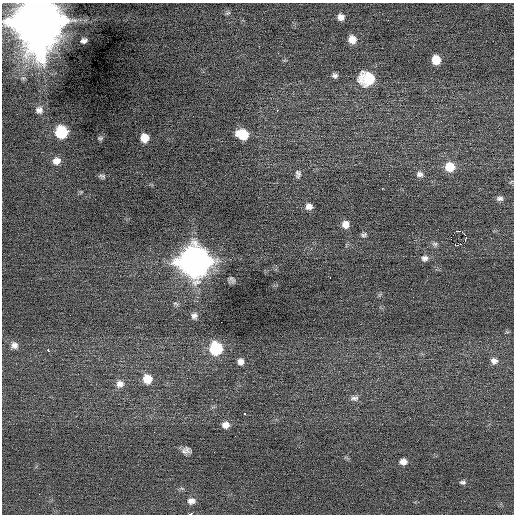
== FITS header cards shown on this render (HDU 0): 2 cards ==
NAXIS1  =                  512 / Axis length
NAXIS2  =                  512 / Axis length

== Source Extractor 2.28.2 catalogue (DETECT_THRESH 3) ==
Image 512 x 512 px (HDU 0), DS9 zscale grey, 1 PNG px = 1 image px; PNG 516 x 516 px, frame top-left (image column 1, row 512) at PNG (2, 3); no overlay
Background -0.00483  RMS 0.73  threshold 2.2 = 3 sigma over >= 5 px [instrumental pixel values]
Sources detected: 53; all 53 listed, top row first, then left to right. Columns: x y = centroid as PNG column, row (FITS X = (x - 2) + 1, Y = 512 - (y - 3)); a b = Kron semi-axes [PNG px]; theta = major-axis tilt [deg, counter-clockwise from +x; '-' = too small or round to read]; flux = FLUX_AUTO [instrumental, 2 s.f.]
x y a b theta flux
228 13 7 4 26 74
341 17 7 7 - 290
38 21 16 15 - 390000
352 39 9 8 - 470
84 41 6 4 18 160
436 60 8 7 - 800
335 75 7 6 - 150
368 79 16 13 -4 1700
39 110 10 9 - 260
277 110 4 3 - 38
441 121 2 2 - 32
61 132 9 8 - 2900
243 134 11 8 -21 1300
100 138 7 4 0 73
144 138 7 7 - 620
56 161 9 8 - 350
450 167 10 9 - 1000
298 174 11 7 88 160
420 174 9 7 -3 190
102 176 9 5 -6 100
382 188 2 2 - 160
500 198 8 6 0 150
309 206 8 7 - 270
345 224 8 8 - 370
458 231 4 2 - 5000
364 235 8 5 9 110
465 235 3 2 - 240
451 239 2 2 - 130
465 240 4 2 - 74
435 244 8 6 -14 120
455 244 3 2 - 130
461 244 5 2 - 180
425 258 8 7 - 190
194 261 13 13 - 64000
330 278 3 2 - 200
232 279 8 5 -37 130
194 316 8 8 - 220
221 322 2 2 - 160
14 345 10 9 - 270
216 348 9 9 - 3100
48 351 3 3 - 190
240 361 7 7 - 260
494 361 10 8 -24 270
147 379 9 9 - 800
120 384 10 10 - 330
354 398 11 7 4 190
245 414 3 3 - 130
225 425 8 7 - 330
186 450 10 8 7 250
403 462 7 6 - 280
463 482 8 5 -5 110
191 501 10 8 -5 290
190 514 4 2 - 2600
At the frame edge (FLAGS 8, measured only in part): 2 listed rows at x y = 38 21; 190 514